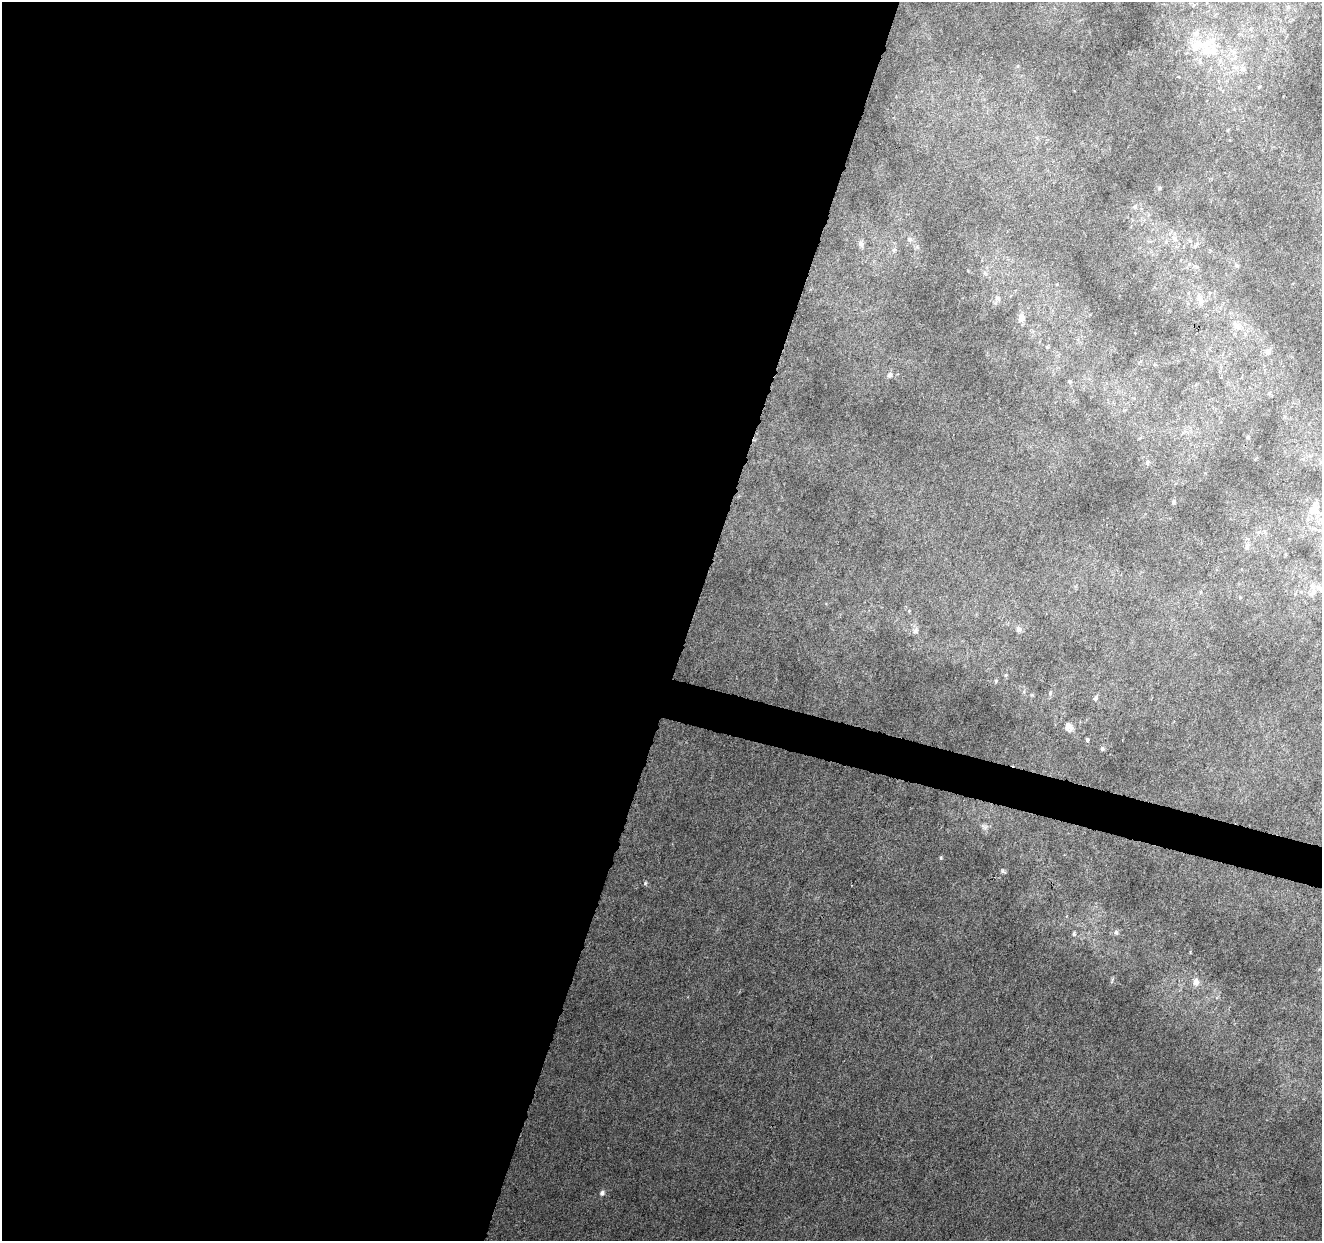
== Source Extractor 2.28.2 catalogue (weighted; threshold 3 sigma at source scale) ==
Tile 5 of 4 x 4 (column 1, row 2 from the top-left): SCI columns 1-1320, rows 2696-3934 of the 5286 x 5453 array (HDU 1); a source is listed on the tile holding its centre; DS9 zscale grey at full resolution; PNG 1324 x 1243 px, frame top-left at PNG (2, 2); no overlay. Shown black and unused: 54% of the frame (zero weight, under 4 of 8 exposures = <1% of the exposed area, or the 3 px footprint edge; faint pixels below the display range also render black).
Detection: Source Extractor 2.28.2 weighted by HDU 2 'WHT'; one run over the whole footprint, this tile lists its part. Background 0.002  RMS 0.0013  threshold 0.00551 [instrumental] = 3 sigma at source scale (4.09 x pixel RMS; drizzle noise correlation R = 1.36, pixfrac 0.8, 0.0396/0.0396 arcsec/px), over >= 5 px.
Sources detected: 56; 6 inside a brighter listed object's ellipse — not listed separately; the other 50 listed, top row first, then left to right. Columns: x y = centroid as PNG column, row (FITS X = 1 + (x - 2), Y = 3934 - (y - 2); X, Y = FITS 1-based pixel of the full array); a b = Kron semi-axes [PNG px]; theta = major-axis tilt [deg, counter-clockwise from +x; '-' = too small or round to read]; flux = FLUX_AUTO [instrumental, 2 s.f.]
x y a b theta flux
1194 5 6 3 69 0.17
1288 7 6 6 - 0.34
1196 34 11 9 89 0.86
1209 50 28 15 8 4.2
1243 68 9 8 - 0.64
1259 87 5 4 - 0.16
1160 188 5 5 - 0.17
1135 207 8 6 55 0.34
1174 238 11 7 -31 0.79
909 239 8 7 - 0.39
861 244 8 7 - 0.47
1196 245 9 5 64 0.37
894 250 6 5 - 0.25
1236 265 7 6 - 0.28
1196 266 6 5 - 0.27
998 298 8 7 - 0.47
1200 299 15 10 -70 1.1
1022 318 8 7 - 1
1236 325 16 7 -48 1
1268 352 7 7 - 0.53
890 375 8 7 - 0.43
1070 381 6 5 - 0.2
1269 393 6 5 - 0.21
1248 437 5 4 - 0.16
1147 462 6 4 -90 0.2
1174 501 7 5 77 0.24
1314 508 21 15 79 2.7
1247 546 11 7 76 0.59
1313 592 15 7 57 0.83
1240 597 4 4 - 0.11
909 611 5 4 - 0.15
1019 629 8 7 - 0.49
915 631 9 8 - 0.63
1006 675 6 3 70 0.16
996 681 6 4 69 0.18
1050 693 8 5 64 0.28
1032 695 5 4 - 0.14
1096 698 6 5 - 0.35
1068 727 14 10 -62 0.9
1087 739 5 4 - 0.19
1102 748 5 5 - 0.28
985 826 12 7 -17 0.57
941 858 6 4 70 0.16
1003 871 7 5 -35 0.23
645 883 6 4 49 0.18
1116 932 7 6 - 0.34
1074 934 7 5 -90 0.26
1112 981 9 3 77 0.2
1196 982 9 8 - 0.96
602 1193 7 6 - 0.4
Unlisted compact peaks at least as high as the median listed source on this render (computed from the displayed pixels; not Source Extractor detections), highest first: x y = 1190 952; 1024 692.